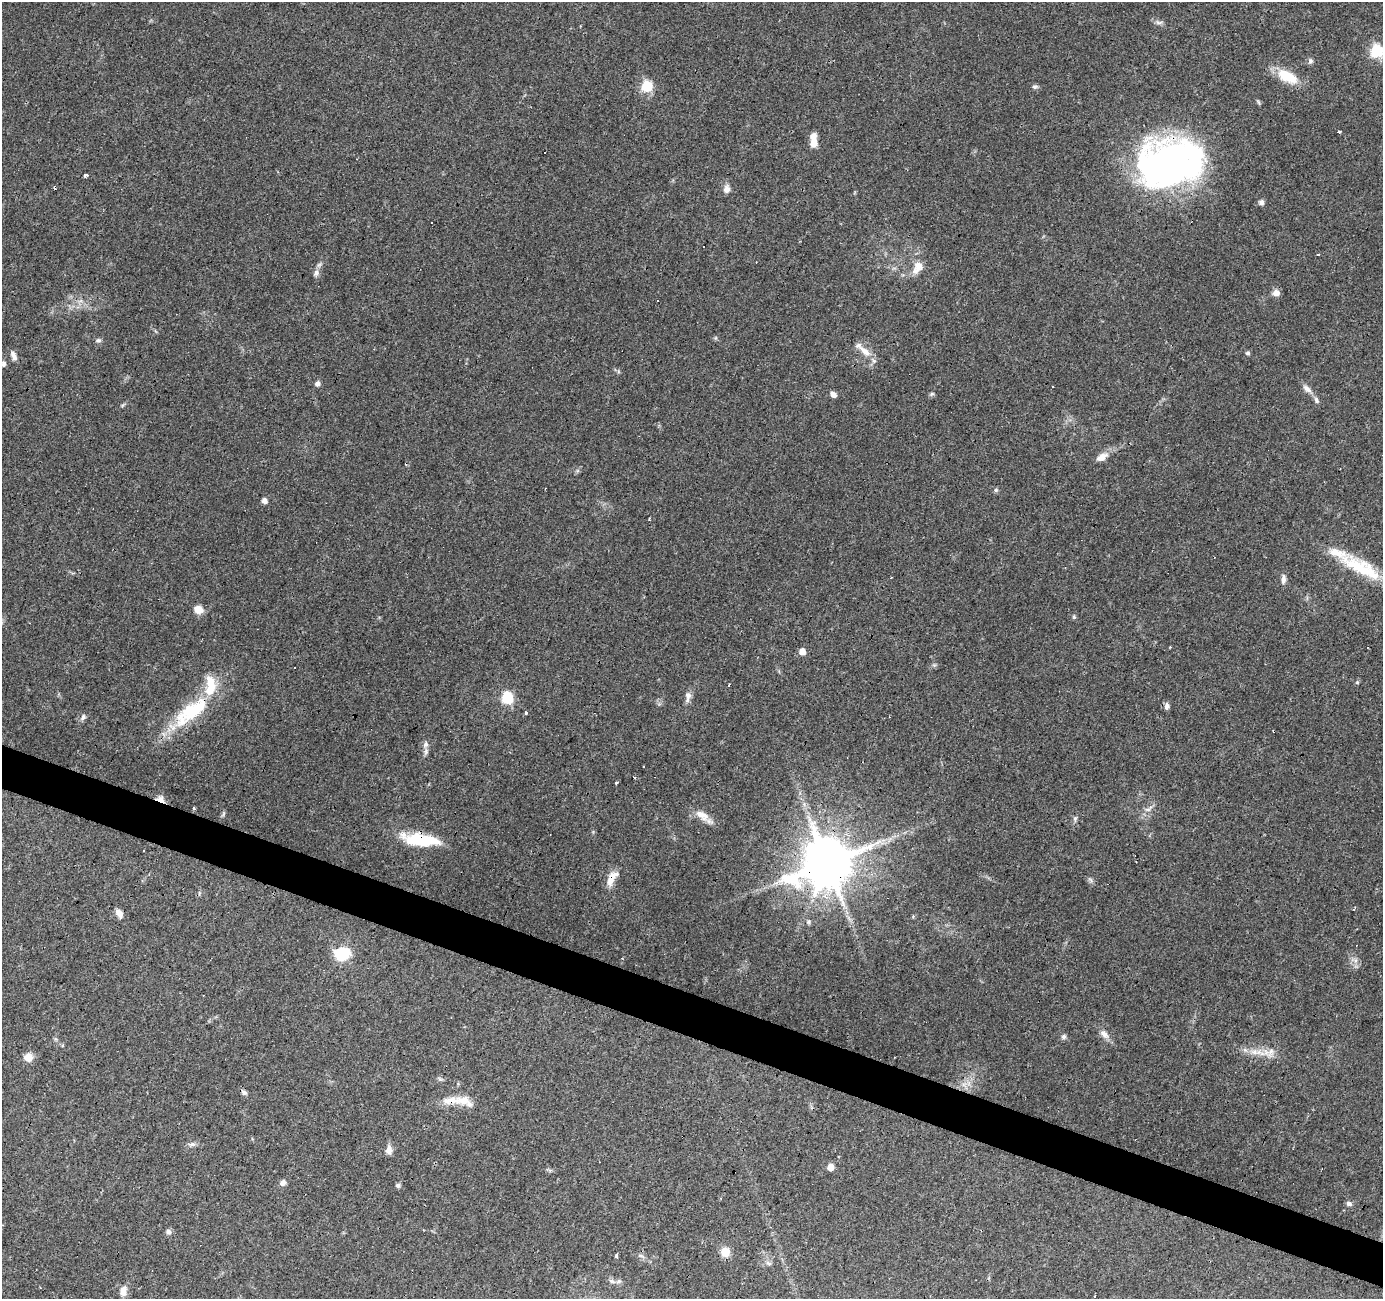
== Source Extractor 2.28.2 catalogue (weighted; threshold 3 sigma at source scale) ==
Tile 6 of 4 x 4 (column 2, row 2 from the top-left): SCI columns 1382-2762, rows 2800-4096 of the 5528 x 5664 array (HDU 1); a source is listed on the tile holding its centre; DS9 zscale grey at full resolution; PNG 1385 x 1301 px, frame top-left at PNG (2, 2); no overlay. Shown black and unused: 3% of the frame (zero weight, under 3 of 4 exposures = <1% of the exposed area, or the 3 px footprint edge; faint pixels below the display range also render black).
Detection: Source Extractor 2.28.2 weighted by HDU 2 'WHT'; one run over the whole footprint, this tile lists its part. Background 0.0703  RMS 0.0053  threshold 0.0239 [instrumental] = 3 sigma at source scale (4.5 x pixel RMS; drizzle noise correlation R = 1.50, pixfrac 1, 0.0396/0.0396 arcsec/px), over >= 5 px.
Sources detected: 103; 3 inside a brighter object's white glare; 11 cosmic-ray / hot-pixel residue — not listed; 7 inside a brighter listed object's ellipse — not listed separately; the other 82 listed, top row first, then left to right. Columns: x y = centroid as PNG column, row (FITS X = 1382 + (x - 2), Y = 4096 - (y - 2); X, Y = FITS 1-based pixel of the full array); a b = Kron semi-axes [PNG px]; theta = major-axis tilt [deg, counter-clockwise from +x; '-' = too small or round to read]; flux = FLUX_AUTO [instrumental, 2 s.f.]
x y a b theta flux
1159 22 10 5 -8 1.7
1377 51 6 6 - 63
1310 61 7 6 - 1.4
1287 76 27 13 -28 14
647 86 6 6 - 43
1035 87 8 5 6 1.2
1339 132 3 3 - 5.9
814 143 8 7 - 5.4
1168 164 65 44 22 220
85 175 4 4 - 5.3
726 189 10 8 73 2.7
1261 202 5 5 - 2.3
431 223 3 2 - 0.83
919 266 13 12 - 5.2
316 273 9 6 60 2.1
1276 293 9 8 - 3
98 340 9 5 1 1.2
865 351 22 8 -40 6.1
1247 353 6 4 0 1
13 356 13 6 -66 2.6
3 364 8 8 - 1.9
317 383 6 5 - 1.9
1307 389 14 6 -39 3.2
833 394 7 5 -36 2.6
932 394 6 4 1 0.81
1316 400 10 6 -62 1.7
1102 457 14 8 30 4.7
996 490 5 5 - 0.94
264 500 5 5 - 2.8
649 518 5 2 - 0.53
1361 568 62 18 -29 31
1283 579 12 6 86 2.4
198 609 10 8 -26 5.2
1074 617 5 5 - 0.73
802 651 5 5 - 5.1
295 668 3 3 - 0.63
1357 682 5 5 - 0.66
728 685 3 2 - 0.56
688 696 15 7 81 2.9
507 698 6 6 - 56
1167 706 9 6 86 1.9
190 712 60 19 38 37
526 713 3 3 - 1.8
83 717 9 6 56 1.7
426 744 11 7 73 2.4
634 777 3 3 - 1.3
160 799 11 8 -26 2.7
194 808 3 3 - 4.8
1148 809 15 5 32 2.6
223 814 7 4 71 0.82
702 815 23 10 -32 6.4
1075 819 9 5 83 1.3
421 841 32 17 -24 18
827 862 15 13 38 3100
612 878 23 10 58 6.1
1090 880 9 3 -45 0.98
1353 909 3 2 - 0.55
119 913 8 6 -59 4
913 916 5 5 - 0.61
808 922 6 6 - 1
342 954 18 13 13 16
1104 1034 14 8 -46 3.4
1064 1037 7 5 27 1.2
1254 1052 14 9 -9 5.1
1270 1052 16 9 53 4.3
28 1057 12 11 - 4
968 1083 7 4 -71 1.7
244 1093 8 6 -28 1.4
464 1101 24 12 -21 8.2
192 1144 11 6 4 1.9
389 1150 12 8 84 3.2
830 1167 5 5 - 4.9
283 1183 6 5 - 2.7
398 1185 5 5 - 1.5
1348 1203 7 5 31 1.7
169 1232 7 7 - 1.8
725 1252 9 8 - 7.6
616 1256 4 3 - 8.8
640 1256 9 4 -9 1.2
768 1263 9 5 -26 1.3
612 1281 9 6 -22 1.9
123 1291 13 8 83 3.7
Overlapping masked pixels (flux is a lower limit): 6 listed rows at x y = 1168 164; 190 712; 160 799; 421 841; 827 862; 612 878
Isophote crosses this tile's border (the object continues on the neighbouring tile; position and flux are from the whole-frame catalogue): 1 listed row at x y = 3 364